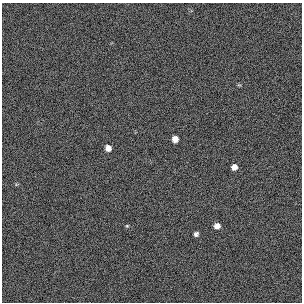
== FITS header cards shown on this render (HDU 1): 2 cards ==
NAXIS1  =                  300 / length of original image axis
NAXIS2  =                  300 / length of original image axis

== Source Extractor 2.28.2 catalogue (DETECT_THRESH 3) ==
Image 300 x 300 px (HDU 1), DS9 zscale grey, 1 PNG px = 1 image px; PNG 304 x 304 px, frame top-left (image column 1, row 300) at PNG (2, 3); no overlay
Background 383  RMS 66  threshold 199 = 3 sigma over >= 5 px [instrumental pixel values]
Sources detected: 6; all 6 listed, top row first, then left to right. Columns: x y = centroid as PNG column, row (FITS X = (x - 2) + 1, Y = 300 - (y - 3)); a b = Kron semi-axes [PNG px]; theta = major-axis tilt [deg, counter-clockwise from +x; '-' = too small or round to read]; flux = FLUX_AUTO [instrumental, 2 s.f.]
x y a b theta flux
175 139 6 5 - 34000
108 148 6 6 - 27000
234 167 5 5 - 26000
127 226 5 4 - 4800
217 226 6 5 - 25000
196 234 5 4 - 11000